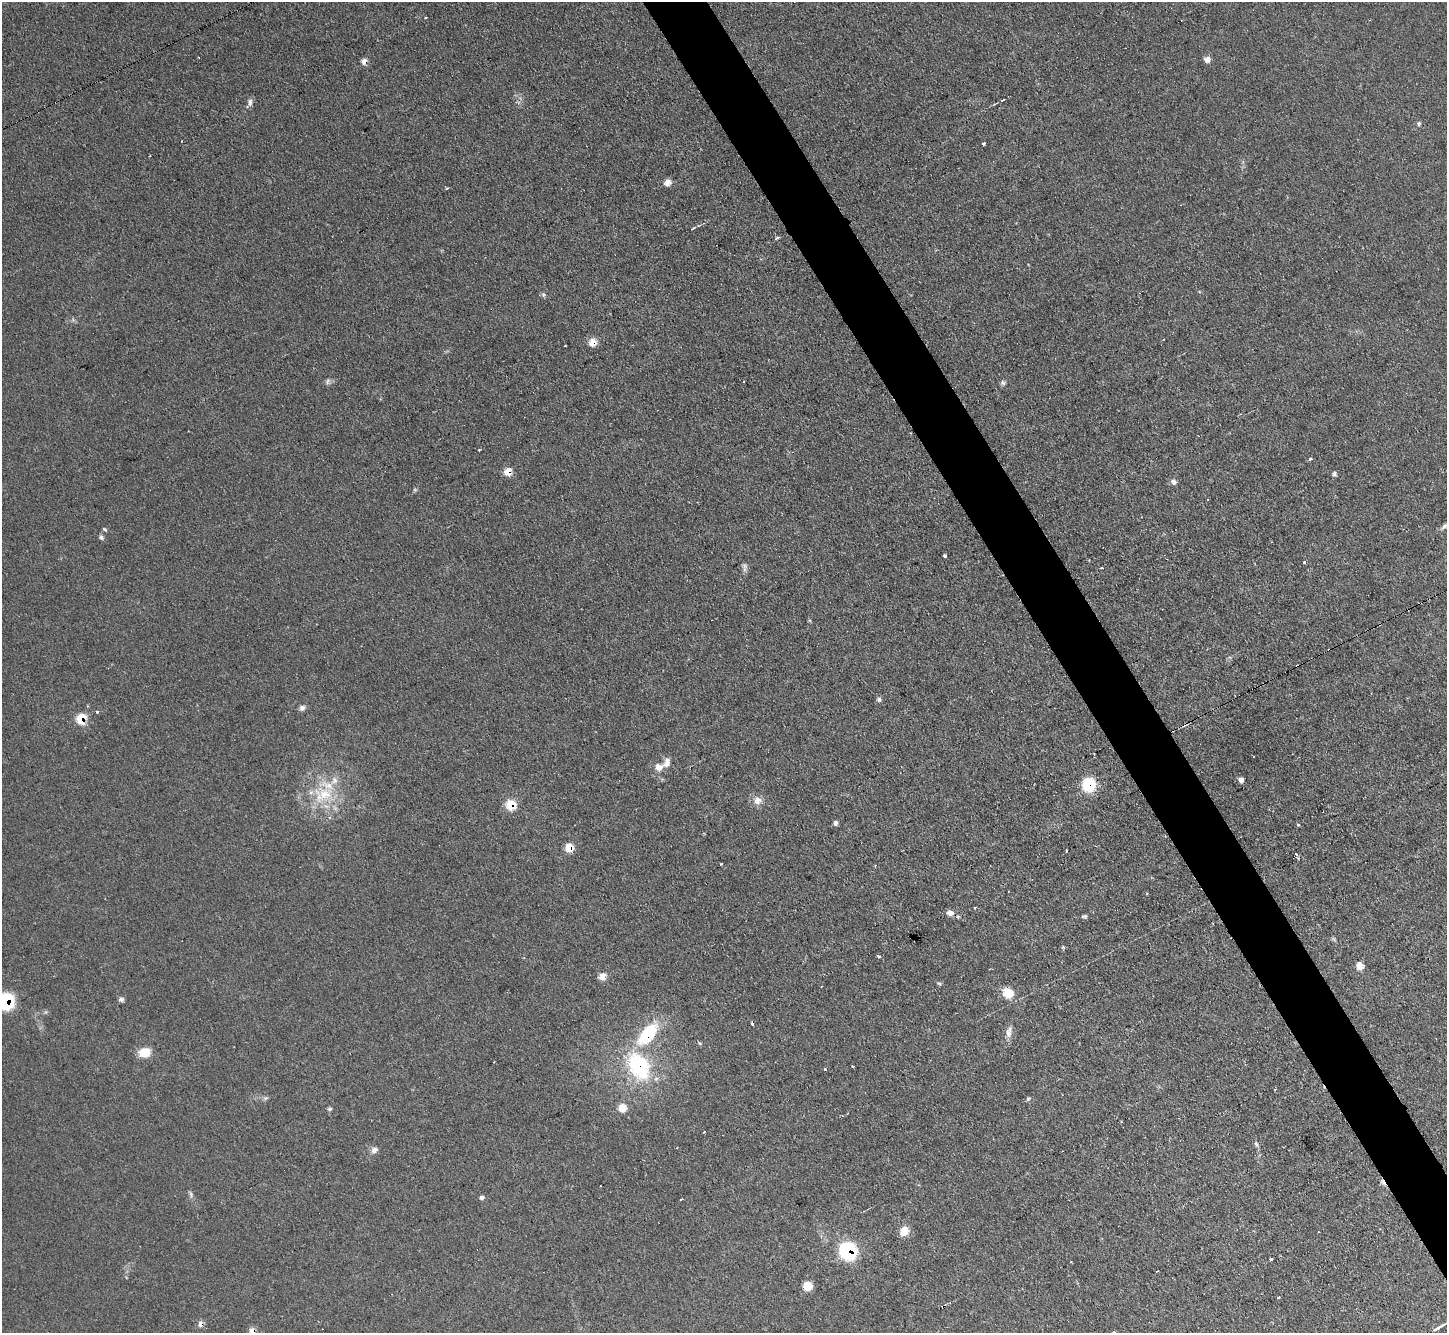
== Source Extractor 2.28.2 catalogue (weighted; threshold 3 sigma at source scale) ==
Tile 6 of 4 x 4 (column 2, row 2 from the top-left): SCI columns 1447-2891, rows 2818-4148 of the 5782 x 5770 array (HDU 1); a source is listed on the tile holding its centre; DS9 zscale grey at full resolution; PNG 1449 x 1335 px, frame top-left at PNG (2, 2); no overlay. Shown black and unused: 4% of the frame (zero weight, under 2 of 3 exposures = <1% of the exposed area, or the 3 px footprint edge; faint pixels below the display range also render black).
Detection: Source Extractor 2.28.2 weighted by HDU 2 'WHT'; one run over the whole footprint, this tile lists its part. Background 0.0986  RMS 0.0077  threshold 0.0349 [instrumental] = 3 sigma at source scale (4.5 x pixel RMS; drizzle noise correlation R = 1.50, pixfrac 1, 0.05/0.05 arcsec/px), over >= 5 px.
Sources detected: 94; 6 cosmic-ray / hot-pixel residue — not listed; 3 inside a brighter listed object's ellipse — not listed separately; the other 85 listed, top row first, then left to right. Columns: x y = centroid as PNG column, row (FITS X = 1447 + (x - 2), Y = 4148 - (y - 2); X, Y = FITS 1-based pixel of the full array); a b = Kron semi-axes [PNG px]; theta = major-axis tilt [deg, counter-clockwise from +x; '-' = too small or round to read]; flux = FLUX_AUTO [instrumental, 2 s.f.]
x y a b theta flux
426 17 3 3 - 1.3
1207 59 6 6 - 5
364 61 6 6 - 4.4
1003 100 4 2 - 0.8
250 102 11 6 90 2.8
1419 123 6 5 - 1.4
984 143 3 3 - 2.9
667 182 7 6 - 5.7
447 188 3 3 - 2.7
693 228 7 3 32 0.77
777 238 5 3 - 1.9
543 295 6 4 72 1.2
592 342 8 7 - 8.1
565 346 3 2 - 1.2
327 382 8 5 83 1.9
1003 383 7 6 - 1.8
479 450 2 2 - 0.67
1311 459 4 3 - 1.5
508 472 8 7 - 8.6
1334 474 7 5 -74 1.8
1173 482 7 7 - 3.1
415 490 6 4 -18 1
1207 500 3 2 - 1
1444 526 11 6 39 2.8
104 529 6 4 -28 1.1
101 537 7 5 -55 1.8
945 556 3 3 - 4
1304 562 3 3 - 1.1
1101 567 2 2 - 1
744 569 10 5 76 2.4
879 700 6 6 - 1.8
302 708 7 7 - 2.9
97 712 3 3 - 1.5
81 719 8 6 67 23
659 767 10 9 - 5.5
1241 780 5 5 - 3.4
1088 785 9 8 - 48
325 794 30 22 -10 36
757 800 9 9 - 6.6
511 805 8 8 - 18
329 817 4 4 - 1.7
835 823 6 5 - 2.3
1298 825 3 3 - 1.8
569 847 7 6 - 15
1067 850 3 2 - 0.84
1296 855 3 3 - 6.4
721 864 3 2 - 0.92
950 913 8 6 11 4
958 916 4 4 - 1.7
1084 916 7 4 7 1.4
1063 947 4 4 - 2
879 957 3 3 - 3.1
1360 966 6 6 - 9.6
602 976 8 7 - 6.2
939 983 7 4 -19 1.1
1008 993 9 9 - 16
121 999 6 6 - 2.1
6 1001 12 11 - 59
752 1023 3 3 - 2.4
1009 1032 17 7 82 5.3
647 1034 27 13 53 46
700 1043 5 3 - 0.84
145 1052 11 8 16 16
639 1065 32 21 -65 69
852 1066 3 2 - 0.86
825 1070 3 3 - 2.1
266 1098 6 6 - 1.4
1028 1099 7 4 30 1.3
622 1108 8 7 - 9.7
329 1109 6 5 - 1.4
1256 1144 8 5 -69 1.8
374 1150 10 8 32 3.3
600 1186 2 2 - 0.87
191 1194 10 4 -69 1.8
482 1197 6 5 - 1.9
681 1199 3 2 - 0.77
904 1231 7 6 - 14
848 1251 11 9 -60 100
1271 1259 4 3 - 5
1157 1271 3 2 - 0.77
807 1286 8 7 - 13
200 1324 8 6 84 3.2
1439 1327 23 4 29 5.2
252 1331 8 7 - 4.2
1114 1332 4 3 - 0.75
Overlapping masked pixels (flux is a lower limit): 13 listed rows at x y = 364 61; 592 342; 508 472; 81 719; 1088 785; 511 805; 569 847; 6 1001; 647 1034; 639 1065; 848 1251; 200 1324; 252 1331
Isophote crosses this tile's border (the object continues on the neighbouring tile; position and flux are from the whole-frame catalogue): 5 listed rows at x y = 1444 526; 6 1001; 1439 1327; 252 1331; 1114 1332